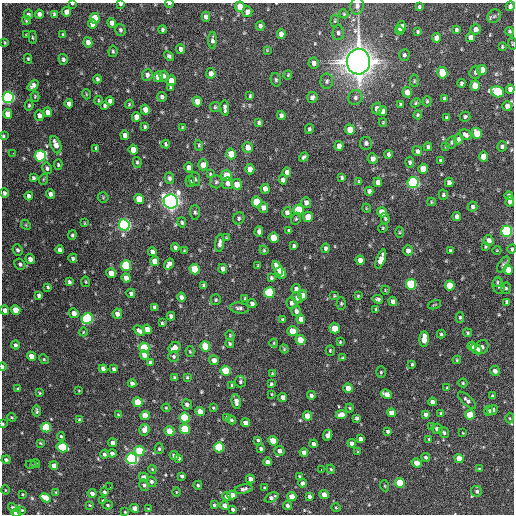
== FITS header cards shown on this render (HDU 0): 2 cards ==
NAXIS1  =                  512 / Axis length
NAXIS2  =                  512 / Axis length

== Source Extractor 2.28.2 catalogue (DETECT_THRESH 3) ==
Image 512 x 512 px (HDU 0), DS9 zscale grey, 1 PNG px = 1 image px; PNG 516 x 516 px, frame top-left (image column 1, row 512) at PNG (2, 3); each listed source drawn as its Kron ellipse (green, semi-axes under 4 px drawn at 4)
Background 1090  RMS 34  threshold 101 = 3 sigma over >= 5 px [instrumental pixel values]
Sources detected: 442; all 442 listed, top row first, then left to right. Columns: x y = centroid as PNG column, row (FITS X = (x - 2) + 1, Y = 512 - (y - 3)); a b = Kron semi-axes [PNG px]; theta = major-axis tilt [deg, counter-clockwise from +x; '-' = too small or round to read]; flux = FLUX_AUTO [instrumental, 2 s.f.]
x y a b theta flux
169 3 4 2 - 2.9e+03
72 4 3 2 - 2.2e+03
121 4 4 4 - 4.3e+03
357 6 8 6 79 7.0e+03
510 6 5 4 - 6.5e+03
240 7 5 4 - 3.4e+04
419 7 3 3 - 2.9e+03
66 12 5 4 - 1.6e+04
247 12 5 5 - 1.1e+04
39 14 4 4 - 8.4e+03
54 14 4 3 - 3.6e+03
344 14 4 3 - 2.0e+03
28 15 5 4 - 6.8e+03
494 16 7 6 - 6.2e+03
206 17 5 4 - 9.8e+03
95 18 5 5 - 5.9e+04
26 20 4 3 - 2.4e+03
335 21 6 4 83 3.0e+03
112 23 5 4 - 1.1e+04
92 24 5 4 - 1.5e+04
260 26 4 4 - 6.3e+03
401 27 6 4 75 1.2e+04
476 29 5 5 - 1.2e+04
120 30 6 5 - 4.6e+03
163 30 4 3 - 3.9e+03
399 30 4 4 - 8.7e+03
456 30 4 4 - 4.0e+03
509 31 4 4 - 3.6e+03
418 32 3 2 - 2.7e+03
338 33 7 6 - 5.8e+03
281 34 5 4 - 1.5e+04
26 35 3 2 - 2.0e+03
63 35 4 3 - 3.5e+03
33 37 6 3 -81 2.6e+03
470 37 5 4 - 1.1e+04
436 38 5 4 - 1.3e+04
212 40 8 4 90 6.2e+03
5 42 4 3 - 2.6e+03
88 42 5 4 - 1.1e+04
512 44 6 2 -85 2.0e+03
502 47 3 2 - 2.4e+03
181 49 5 4 - 9.3e+03
267 50 4 4 - 1.8e+03
113 51 6 4 82 3.5e+03
404 55 6 5 - 4.5e+03
169 56 6 4 -42 4.1e+03
28 59 5 3 - 2.6e+03
63 59 5 4 - 5.2e+03
358 61 13 11 88 3.1e+06
314 63 5 5 - 9.2e+03
482 70 5 5 - 4.9e+04
475 72 6 5 - 5.8e+03
211 73 5 4 - 1.2e+04
442 73 6 5 - 6.6e+04
147 75 6 5 - 7.4e+03
288 75 5 3 - 2.2e+03
164 76 5 5 - 5.4e+03
158 77 5 5 - 2.1e+04
97 79 4 3 - 4.1e+03
276 80 7 5 -76 4.5e+03
171 81 5 4 - 2.0e+04
327 81 7 6 - 5.7e+03
414 81 6 4 -84 3.0e+03
461 83 4 3 - 4.0e+03
33 85 6 4 41 8.7e+03
475 86 5 5 - 3.0e+04
171 88 4 3 - 2.9e+03
510 89 4 4 - 1.2e+04
407 92 5 4 - 2.0e+04
497 92 6 5 - 1.8e+05
86 94 5 3 - 2.0e+03
35 96 5 4 - 2.6e+03
250 96 3 3 - 2.7e+03
8 97 5 5 - 5.1e+05
162 97 5 4 - 5.2e+03
312 97 5 5 - 7.3e+03
355 97 7 7 - 7.2e+03
444 98 4 3 - 2.8e+03
99 101 4 3 - 2.4e+03
110 101 4 4 - 8.3e+03
197 101 5 4 - 2.5e+04
427 101 5 4 - 3.2e+03
416 103 5 4 - 2.6e+03
69 104 4 4 - 1.3e+04
129 104 4 3 - 2.2e+03
400 104 3 3 - 3.2e+03
29 105 5 4 - 3.1e+03
105 106 4 4 - 3.6e+03
507 106 5 5 - 1.1e+04
215 107 5 5 - 3.0e+03
225 108 8 3 -84 7.0e+03
377 109 6 5 - 9.9e+03
145 110 5 4 - 1.9e+04
383 111 5 4 - 9.3e+03
48 112 5 4 - 1.7e+04
8 114 5 4 - 2.2e+04
39 115 5 4 - 1.0e+04
281 115 5 4 - 6.7e+03
418 115 4 4 - 3.1e+03
136 117 5 4 - 1.8e+04
465 117 5 5 - 4.1e+03
447 118 4 3 - 3.8e+03
259 122 4 3 - 4.0e+03
383 122 4 3 - 2.1e+03
145 127 3 3 - 3.7e+03
182 128 4 3 - 2.0e+03
309 129 5 4 - 4.4e+03
350 129 5 5 - 3.3e+04
477 133 6 5 - 5.6e+04
125 135 4 4 - 1.0e+04
466 135 6 4 -34 6.4e+03
3 136 3 3 - 2.7e+03
458 139 6 4 77 6.2e+03
451 142 6 5 - 3.9e+03
366 143 6 6 - 6.9e+03
166 144 4 3 - 3.3e+03
56 145 9 5 -70 1.7e+04
199 145 5 4 - 2.7e+03
339 146 5 4 - 1.4e+04
446 146 4 3 - 2.4e+03
502 146 5 4 - 5.3e+03
248 147 5 5 - 2.0e+04
428 147 4 3 - 4.7e+03
96 148 3 3 - 2.8e+03
133 150 5 4 - 2.8e+04
417 151 5 4 - 5.7e+03
13 153 3 2 - 2.6e+03
231 154 5 5 - 3.9e+04
388 154 4 3 - 5.6e+03
40 156 5 5 - 2.9e+05
304 157 5 3 - 4.6e+03
483 157 5 4 - 2.6e+04
373 159 5 5 - 1.2e+04
441 161 4 4 - 5.6e+03
137 162 5 4 - 3.5e+03
410 162 5 4 - 4.0e+03
58 165 5 4 - 2.7e+03
203 165 5 5 - 2.3e+04
189 167 5 4 - 1.3e+04
47 168 6 4 -80 5.3e+03
250 169 5 4 - 2.0e+04
423 169 5 5 - 3.3e+04
287 172 4 4 - 1.0e+04
210 174 4 3 - 2.0e+03
227 175 5 5 - 4.7e+04
342 177 4 3 - 3.4e+03
33 178 4 3 - 4.9e+03
169 178 6 4 -78 5.1e+03
44 179 5 3 - 2.2e+03
195 179 7 5 -85 5.1e+03
283 180 4 4 - 6.8e+03
359 181 4 3 - 2.4e+03
190 182 5 4 - 3.5e+03
216 182 6 6 - 4.7e+03
378 182 5 4 - 1.2e+04
449 182 5 4 - 1.1e+04
228 183 6 5 - 1.2e+04
413 183 5 5 - 4.4e+05
237 184 5 5 - 2.5e+04
265 189 5 4 - 1.3e+04
369 191 4 4 - 6.6e+03
4 193 5 4 - 5.7e+03
50 194 4 4 - 8.7e+03
443 195 5 4 - 3.7e+03
29 196 4 4 - 7.2e+03
509 196 4 3 - 4.7e+03
103 197 5 5 - 2.6e+03
139 199 5 5 - 3.8e+04
171 201 7 7 - 1.3e+06
510 201 5 4 - 9.2e+03
257 202 5 5 - 8.0e+04
431 202 4 4 - 2.1e+03
306 203 5 5 - 1.1e+04
263 207 5 5 - 1.2e+04
473 207 5 5 - 4.8e+03
366 208 5 3 - 1.7e+03
298 210 5 5 - 1.1e+05
195 212 7 5 -88 4.3e+03
287 212 5 4 - 7.4e+03
382 212 5 5 - 3.3e+04
457 216 4 4 - 7.3e+03
308 217 5 5 - 3.4e+04
239 218 6 5 - 4.6e+03
385 218 5 4 - 3.2e+03
296 219 6 4 69 3.1e+03
182 222 5 4 - 3.8e+03
85 223 4 2 - 1.8e+03
26 225 5 4 - 2.7e+03
124 225 5 5 - 6.1e+05
383 228 5 4 - 2.7e+03
259 231 5 4 - 7.0e+03
289 231 4 4 - 4.9e+03
506 231 5 5 - 4.0e+05
399 232 5 3 - 2.2e+03
72 235 5 4 - 3.6e+03
226 238 4 3 - 1.9e+03
273 238 5 5 - 4.1e+04
489 240 5 5 - 1.0e+04
220 243 9 4 85 7.5e+03
294 246 4 3 - 3.8e+03
175 247 4 4 - 5.6e+03
486 247 4 3 - 2.5e+03
326 248 4 4 - 5.1e+03
512 249 4 4 - 4.0e+03
17 250 6 5 - 4.9e+03
60 250 4 4 - 7.8e+03
264 250 5 4 - 2.3e+03
497 250 4 3 - 1.7e+03
184 251 3 3 - 2.3e+03
408 251 5 5 - 1.1e+04
450 251 3 3 - 3.5e+03
152 252 5 4 - 7.9e+03
73 258 4 4 - 5.3e+03
30 259 5 4 - 1.1e+04
381 259 10 4 69 1.9e+04
360 260 4 4 - 1.4e+04
155 261 5 4 - 2.5e+04
20 264 6 5 - 4.8e+03
169 264 6 4 56 1.2e+04
258 265 4 3 - 2.5e+03
503 265 9 4 58 5.1e+03
126 266 5 5 - 1.7e+05
278 268 8 4 -60 2.5e+04
195 269 5 5 - 7.8e+04
223 269 5 4 - 9.1e+03
508 270 5 5 - 3.3e+04
111 273 5 5 - 2.6e+04
281 273 6 5 - 4.9e+04
126 278 5 4 - 1.6e+04
271 278 4 3 - 3.6e+03
69 282 4 3 - 5.1e+03
85 282 5 3 - 2.2e+03
497 282 5 4 - 2.8e+03
411 284 5 5 - 2.0e+05
204 285 4 4 - 3.5e+03
450 285 5 5 - 5.1e+04
499 286 8 6 -74 5.5e+03
48 287 4 3 - 2.9e+03
506 288 5 5 - 3.9e+03
296 289 4 4 - 5.2e+03
385 290 4 2 - 1.6e+03
131 293 4 4 - 4.4e+03
269 293 5 5 - 2.0e+05
39 295 4 3 - 6.4e+03
303 295 5 4 - 2.1e+04
334 296 5 3 - 2.3e+03
358 296 4 4 - 2.4e+03
181 297 4 4 - 7.4e+03
245 298 3 3 - 2.9e+03
297 298 5 5 - 7.6e+03
378 299 5 3 - 4.8e+03
216 300 5 5 - 3.2e+03
393 301 5 4 - 9.5e+03
507 302 4 4 - 6.2e+03
291 303 6 5 - 7.0e+03
341 303 6 4 89 3.5e+03
252 304 4 4 - 6.7e+03
435 305 7 2 21 1.8e+03
155 307 4 4 - 6.2e+03
239 308 10 5 -6 6.5e+03
376 309 4 4 - 2.1e+03
5 310 5 4 - 9.9e+03
16 310 5 4 - 3.4e+04
296 311 5 4 - 7.1e+03
74 313 5 4 - 1.4e+04
117 314 5 4 - 1.2e+04
171 316 4 4 - 6.3e+03
460 317 5 4 - 3.2e+03
87 318 5 5 - 3.0e+05
301 319 4 4 - 1.3e+04
283 320 4 3 - 4.0e+03
162 323 4 3 - 3.1e+03
335 328 5 5 - 3.6e+04
147 329 5 4 - 2.0e+04
139 331 6 4 -39 7.4e+03
292 331 5 5 - 4.0e+04
83 332 4 3 - 1.7e+03
467 333 5 4 - 2.9e+03
441 334 4 4 - 3.0e+03
230 335 5 4 - 2.6e+03
424 339 8 4 87 2.9e+04
300 340 5 4 - 3.7e+04
340 342 3 3 - 2.3e+03
274 343 4 4 - 2.1e+03
230 344 4 3 - 3.5e+03
15 345 4 4 - 5.1e+03
205 346 5 5 - 5.5e+04
472 346 4 4 - 1.6e+04
174 347 6 5 - 1.5e+04
482 347 7 6 - 9.2e+03
144 348 5 5 - 1.1e+05
284 349 4 4 - 2.4e+03
476 349 6 4 -42 2.3e+04
330 350 5 4 - 2.8e+03
190 352 5 4 - 2.6e+03
144 355 5 4 - 1.9e+04
31 356 5 4 - 2.0e+04
174 356 5 5 - 4.2e+03
343 358 3 3 - 3.5e+03
44 359 5 4 - 2.7e+03
214 360 5 4 - 1.6e+04
457 360 4 3 - 2.4e+03
150 362 4 3 - 4.9e+03
412 364 3 3 - 2.9e+03
2 367 4 2 - 2.9e+03
103 369 4 4 - 8.3e+03
114 369 4 3 - 4.5e+03
225 371 5 5 - 8.9e+04
495 371 5 5 - 9.7e+03
381 372 6 5 - 3.3e+03
272 373 3 3 - 1.8e+03
187 377 3 3 - 2.4e+03
175 378 4 3 - 3.4e+03
240 382 6 5 - 4.2e+03
132 383 4 4 - 7.7e+03
463 383 4 4 - 2.3e+03
271 384 3 3 - 2.9e+03
232 385 4 3 - 2.9e+03
348 388 5 4 - 1.7e+04
447 388 3 3 - 2.1e+03
18 389 3 3 - 3.0e+03
79 391 4 2 - 1.6e+03
40 393 4 3 - 1.8e+03
272 394 4 2 - 1.7e+03
386 394 6 4 -25 1.4e+04
311 395 4 4 - 5.5e+03
492 396 4 4 - 3.2e+03
283 397 4 4 - 1.1e+04
467 400 11 4 -43 6.8e+03
236 401 7 4 -79 1.1e+04
138 402 5 5 - 7.4e+04
432 402 4 4 - 1.1e+04
187 404 5 5 - 6.6e+03
166 408 4 4 - 2.2e+03
213 408 3 2 - 2.0e+03
350 408 4 4 - 2.2e+03
492 410 5 4 - 1.1e+04
37 411 6 3 -89 4.0e+03
489 411 5 4 - 6.4e+03
200 412 5 4 - 2.1e+04
391 413 4 4 - 1.9e+04
441 413 4 3 - 2.4e+03
341 414 5 4 - 1.3e+04
426 414 4 4 - 7.5e+03
118 415 4 3 - 2.4e+03
145 415 5 4 - 3.2e+04
470 415 5 5 - 5.6e+04
307 416 4 4 - 2.6e+04
12 417 4 3 - 2.7e+03
185 418 5 5 - 1.4e+05
227 418 4 4 - 5.0e+03
357 418 4 4 - 6.5e+03
510 418 5 3 - 2.3e+03
79 420 4 4 - 3.0e+03
231 420 5 3 - 3.9e+03
245 423 4 4 - 1.4e+04
3 424 3 2 - 2.2e+03
432 426 4 3 - 3.0e+03
46 427 5 5 - 1.2e+05
185 429 5 5 - 8.9e+04
437 429 5 5 - 6.6e+03
144 430 6 5 - 1.7e+04
169 431 5 4 - 5.4e+04
388 431 4 3 - 4.3e+03
444 432 6 4 -56 4.2e+03
463 433 3 2 - 1.5e+03
328 435 5 4 - 1.4e+04
61 436 4 4 - 3.3e+03
360 439 4 4 - 6.2e+03
429 439 4 4 - 2.3e+03
258 440 4 4 - 3.2e+03
273 441 5 4 - 4.1e+04
40 443 3 3 - 2.0e+03
113 443 4 4 - 1.4e+04
352 443 4 4 - 9.1e+03
314 444 4 4 - 8.1e+03
62 447 6 5 - 1.5e+05
219 447 5 5 - 1.5e+05
159 449 5 4 - 3.6e+03
261 449 4 3 - 3.8e+03
139 451 5 5 - 8.2e+04
279 451 5 5 - 1.0e+04
304 452 4 4 - 1.1e+04
358 452 3 3 - 2.0e+03
112 453 4 4 - 7.5e+03
104 454 4 4 - 4.5e+03
174 456 5 4 - 8.6e+03
426 457 4 4 - 4.3e+03
179 458 4 4 - 4.7e+03
459 458 4 4 - 2.4e+04
132 459 5 5 - 5.5e+05
6 460 4 4 - 4.4e+03
268 462 4 4 - 1.1e+04
36 463 5 4 - 3.7e+03
416 463 5 4 - 1.9e+04
31 465 5 3 - 2.4e+03
54 466 4 4 - 1.6e+04
152 469 4 3 - 2.1e+03
321 469 3 2 - 3.5e+03
331 469 5 4 - 2.7e+03
479 469 4 3 - 2.1e+03
182 476 4 3 - 5.1e+03
299 476 4 3 - 2.2e+03
144 477 5 4 - 2.1e+04
250 479 4 4 - 9.7e+03
151 482 5 5 - 5.2e+03
302 483 4 4 - 8.6e+03
400 483 5 4 - 7.9e+04
144 485 6 5 - 4.1e+03
198 485 4 4 - 3.5e+03
385 486 5 3 - 2.1e+03
110 487 2 2 - 2.1e+03
264 488 3 3 - 2.3e+03
243 489 9 4 11 7.1e+03
5 490 4 3 - 1.6e+03
477 491 6 5 - 5.2e+03
56 492 3 3 - 2.1e+03
104 492 3 3 - 3.7e+03
176 492 5 3 - 1.9e+03
92 493 4 4 - 8.3e+03
23 494 3 2 - 2.2e+03
232 495 4 4 - 1.6e+04
324 495 5 4 - 2.1e+04
227 496 4 4 - 1.0e+04
292 496 4 4 - 2.6e+04
310 496 4 4 - 5.8e+03
272 497 7 4 25 7.4e+03
46 498 5 4 - 4.5e+04
103 501 3 3 - 2.7e+03
90 505 4 3 - 2.0e+03
108 505 5 4 - 3.5e+03
214 505 3 3 - 3.0e+03
225 505 4 4 - 1.2e+04
288 506 4 4 - 4.8e+03
13 508 5 4 - 5.2e+03
135 508 4 4 - 1.8e+04
336 508 4 3 - 2.0e+03
148 509 4 3 - 1.9e+03
233 509 4 3 - 4.3e+03
22 510 4 3 - 1.9e+03
125 512 4 3 - 2.1e+03
16 513 5 3 - 3.5e+04
At the frame edge (FLAGS 8, measured only in part): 14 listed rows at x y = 169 3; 72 4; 121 4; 357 6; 240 7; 512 44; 510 89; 8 97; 3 136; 512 249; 5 310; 2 367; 3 424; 16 513